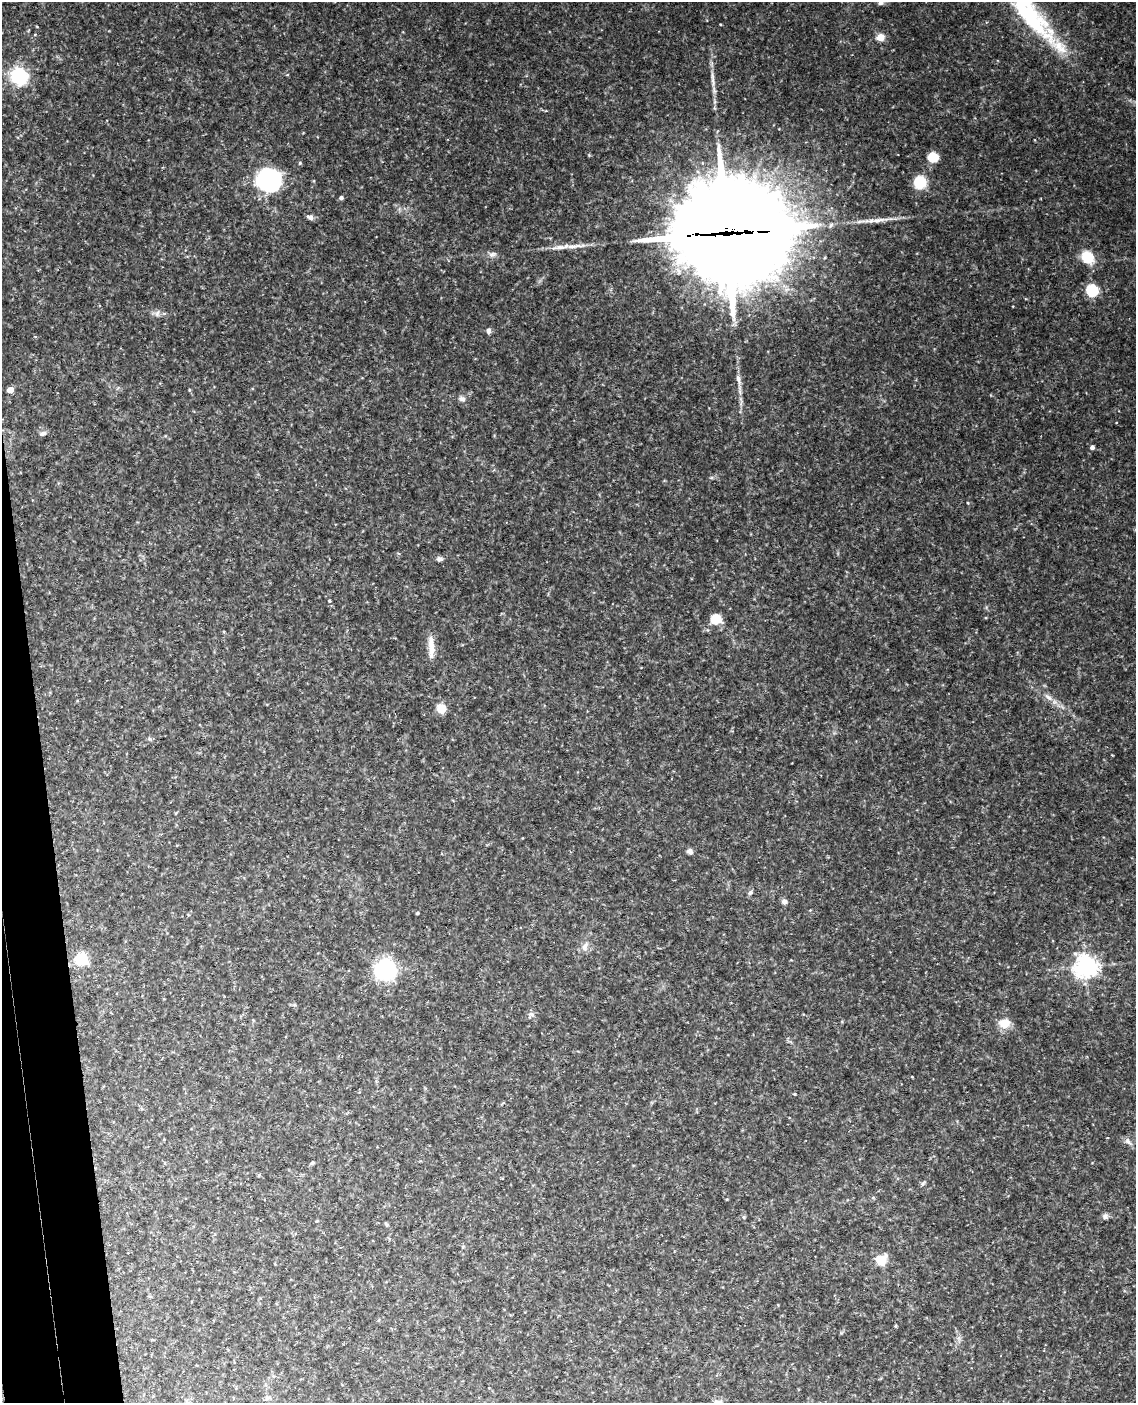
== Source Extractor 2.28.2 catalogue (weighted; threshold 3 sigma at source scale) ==
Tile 7 of 4 x 3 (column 3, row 2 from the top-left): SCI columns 2329-3462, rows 1642-3042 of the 4653 x 4581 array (HDU 1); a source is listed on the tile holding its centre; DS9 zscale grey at full resolution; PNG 1138 x 1405 px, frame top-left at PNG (2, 2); no overlay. Shown black and unused: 4% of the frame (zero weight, under 3 of 4 exposures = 6% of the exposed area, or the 3 px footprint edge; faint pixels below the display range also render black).
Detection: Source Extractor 2.28.2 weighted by HDU 2 'WHT'; one run over the whole footprint, this tile lists its part. Background 0.11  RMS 0.0098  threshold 0.0442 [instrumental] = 3 sigma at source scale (4.5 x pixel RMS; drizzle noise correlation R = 1.50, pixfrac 1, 0.05/0.05 arcsec/px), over >= 5 px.
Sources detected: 53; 2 inside a brighter listed object's ellipse — not listed separately; the other 51 listed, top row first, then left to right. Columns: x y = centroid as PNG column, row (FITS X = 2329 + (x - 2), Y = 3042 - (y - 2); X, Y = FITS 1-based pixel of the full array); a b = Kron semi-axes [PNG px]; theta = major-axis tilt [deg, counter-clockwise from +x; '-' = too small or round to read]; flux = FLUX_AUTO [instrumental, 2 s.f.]
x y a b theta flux
881 3 8 6 15 2.8
1027 13 94 22 -51 130
880 37 5 5 - 29
19 76 10 9 - 87
712 76 12 4 -87 3.8
933 157 7 6 - 31
300 163 5 4 - 1.1
269 180 14 13 - 270
920 182 9 8 - 38
341 198 4 4 - 2.6
310 218 9 6 -21 3.4
879 220 31 5 7 10
725 233 45 32 0 23000
574 246 32 5 6 11
492 254 11 6 17 3.8
1087 257 13 11 -52 25
1092 290 7 7 - 46
157 313 10 5 69 3.1
488 331 7 5 90 3
35 337 5 3 - 0.77
738 379 14 6 -78 4.7
10 390 4 4 - 17
462 399 8 6 -38 3.5
43 433 10 6 22 2.9
1092 447 4 4 - 3.8
968 503 4 3 - 0.74
440 559 8 6 -4 2.8
329 601 4 4 - 1.1
716 619 7 7 - 29
431 644 30 7 -86 11
1048 697 13 6 -41 5.2
441 708 10 9 - 12
690 851 7 6 - 3.1
750 892 8 5 48 1.9
784 901 7 6 - 3.5
417 913 3 3 - 1.3
585 947 12 8 79 5.6
81 959 9 9 - 38
1086 966 7 7 - 770
385 970 11 10 - 150
531 1014 6 6 - 2.4
1004 1023 12 10 0 13
794 1094 3 3 - 1.1
1128 1141 11 7 -47 4.1
312 1163 6 4 19 1.1
923 1184 8 4 40 1.8
727 1199 4 3 - 0.76
1105 1216 8 7 - 2.8
386 1225 6 4 -72 1.3
881 1260 8 8 - 22
895 1326 5 3 - 0.94
Overlapping masked pixels (flux is a lower limit): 1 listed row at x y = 725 233
Isophote crosses this tile's border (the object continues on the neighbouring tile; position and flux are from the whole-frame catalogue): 2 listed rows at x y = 881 3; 1027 13